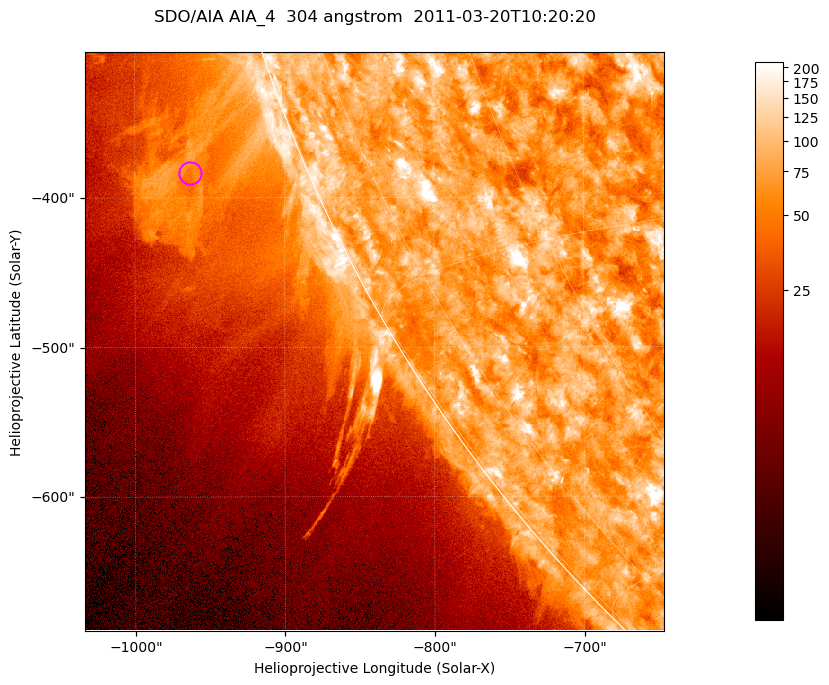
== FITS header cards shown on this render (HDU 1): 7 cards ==
TELESCOP= 'SDO/AIA '           / For AIA: SDO/AIA
INSTRUME= 'AIA_4   '           / For AIA: AIA_ATA1, AIA_ATA2, AIA_ATA3 or AIA_AT
WAVELNTH=                  304 / [angstrom] Wavelength
WAVEUNIT= 'angstrom'           / Wavelength unit: angstrom
DATE-OBS= '2011-03-20T10:20:20.123' / [ISO] Date when observation started; ISO 8
CTYPE1  = 'HPLN-TAN'           / CTYPE1; Typically HPLN
CTYPE2  = 'HPLT-TAN'           / CTYPE2; Typically HPLT

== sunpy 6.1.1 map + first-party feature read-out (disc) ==
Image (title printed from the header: SDO/AIA AIA_4  304 angstrom  2011-03-20T10:20:20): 645 x 645 px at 0.6 arcsec/px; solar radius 964 arcsec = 1606 px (partial field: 2.2% of the solar disc is inside the frame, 44% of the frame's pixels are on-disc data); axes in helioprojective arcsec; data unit not stated in the header (colour bar unlabelled)
Orientation: roll -0.131 deg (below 1 deg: not rotated)
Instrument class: DISC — disc imager (sunpy class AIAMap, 304 A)
Bright regions (active regions / flare kernels): reference = the on-disc median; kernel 5 px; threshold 5 sigma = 116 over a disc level ~74.4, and >= 1.15x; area >= 416 px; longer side >= 8 px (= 4.8 arcsec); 0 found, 0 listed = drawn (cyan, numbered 1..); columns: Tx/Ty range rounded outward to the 2 arcsec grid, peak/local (2 s.f.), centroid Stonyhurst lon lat
Off-limb structures (1.02-1.3 R_sun): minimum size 208 px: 8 found; the strongest spans PA ~110..115 deg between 1.02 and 1.13 R_sun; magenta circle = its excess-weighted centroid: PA ~110 deg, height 1.08 R_sun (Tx ~-964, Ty ~-384 arcsec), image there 2.2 x the reference